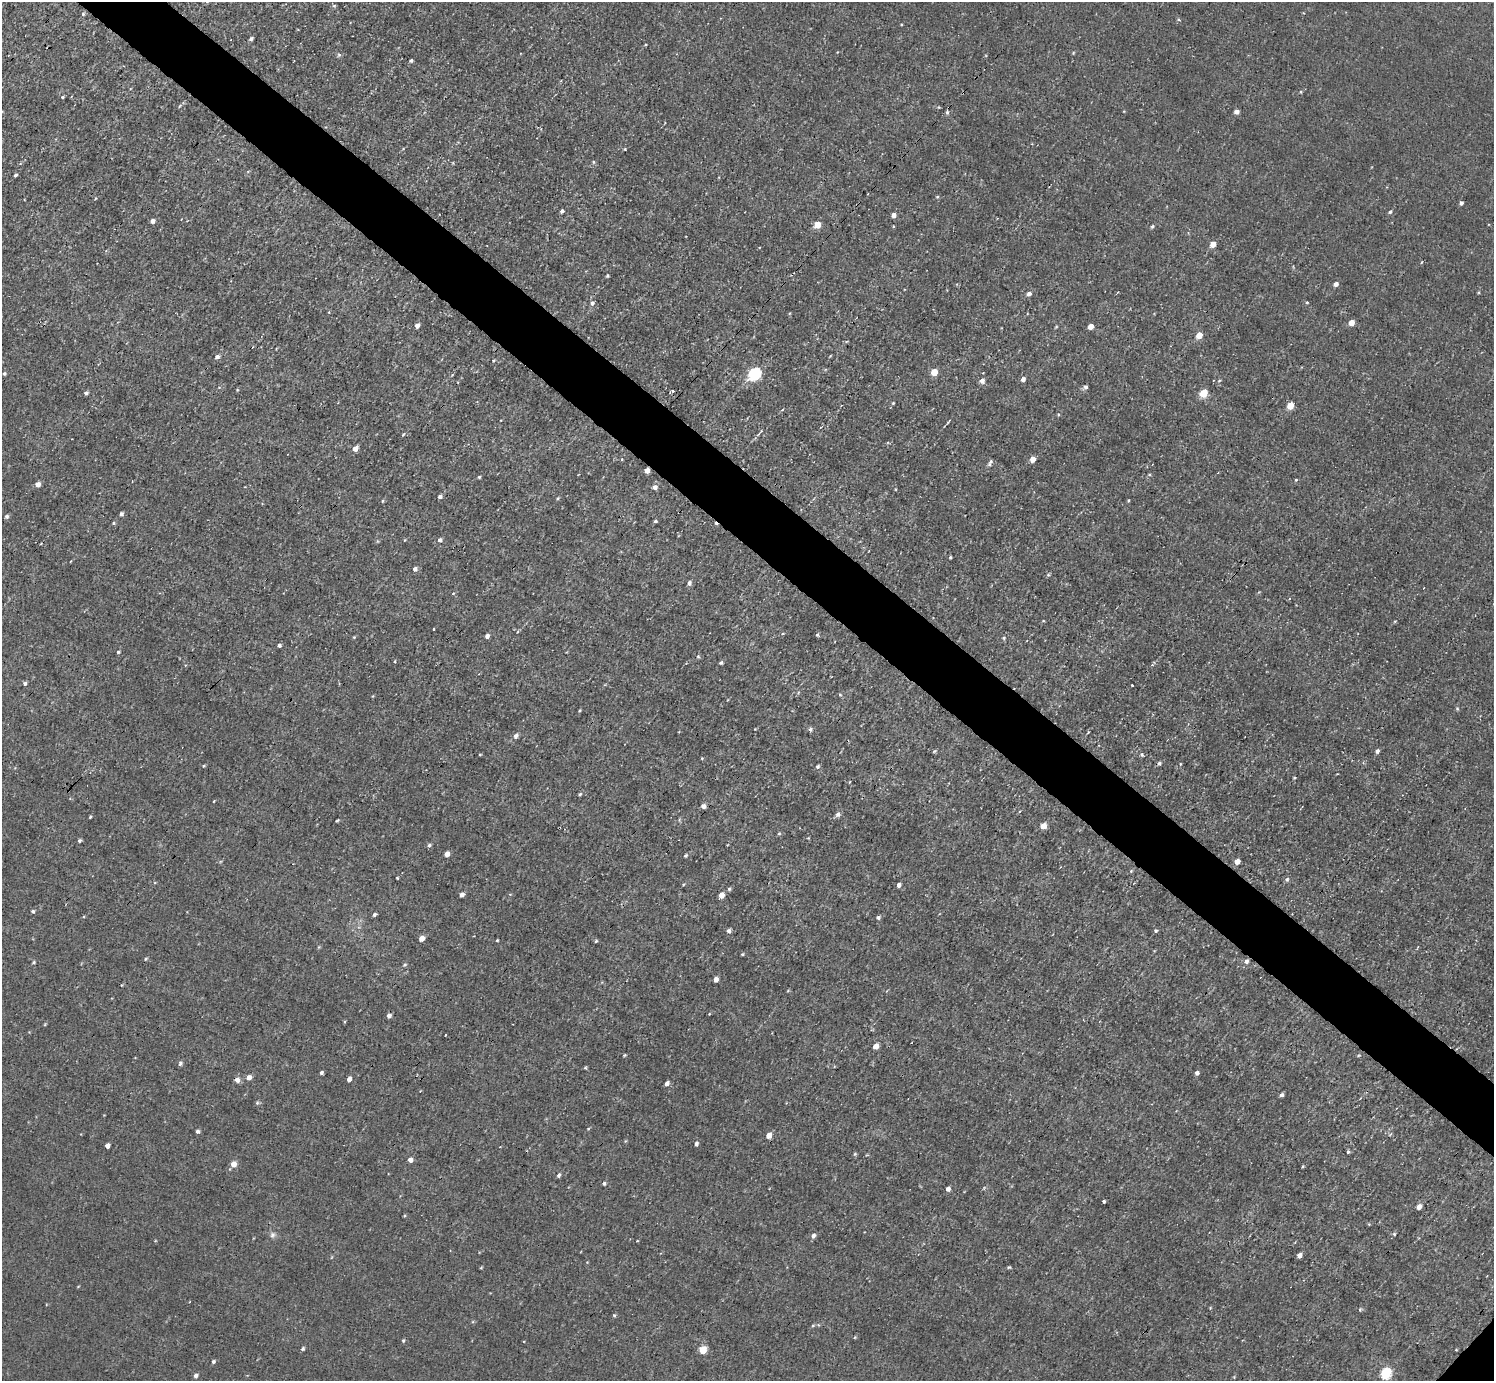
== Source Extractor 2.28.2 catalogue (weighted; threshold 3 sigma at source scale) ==
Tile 11 of 4 x 4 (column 3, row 3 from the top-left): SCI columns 2984-4475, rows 1535-2913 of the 5968 x 5970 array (HDU 1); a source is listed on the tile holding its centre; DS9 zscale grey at full resolution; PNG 1496 x 1383 px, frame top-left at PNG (2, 2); no overlay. Shown black and unused: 5% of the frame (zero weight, under 3 of 4 exposures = <1% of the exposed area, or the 3 px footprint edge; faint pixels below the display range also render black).
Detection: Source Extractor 2.28.2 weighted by HDU 2 'WHT'; one run over the whole footprint, this tile lists its part. Background 0.00451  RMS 0.0066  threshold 0.0299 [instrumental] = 3 sigma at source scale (4.5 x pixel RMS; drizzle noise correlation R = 1.50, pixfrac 1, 0.05/0.05 arcsec/px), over >= 5 px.
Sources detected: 218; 2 cosmic-ray / hot-pixel residue — not listed; the other 216 listed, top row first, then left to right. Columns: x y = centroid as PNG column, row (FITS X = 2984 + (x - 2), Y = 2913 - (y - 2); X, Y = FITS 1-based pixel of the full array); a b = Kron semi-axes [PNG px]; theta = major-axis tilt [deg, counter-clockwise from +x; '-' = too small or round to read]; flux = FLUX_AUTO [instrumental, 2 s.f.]
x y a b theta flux
334 6 5 5 - 1.1
1304 13 4 3 - 0.45
83 14 6 5 - 1.3
1178 19 5 5 - 1.1
901 24 3 3 - 0.7
251 39 5 4 - 1.6
646 44 4 3 - 0.62
1073 53 5 4 - 0.73
339 55 6 5 - 1.4
411 60 4 3 - 1.6
130 89 4 2 - 0.48
1301 91 4 4 - 0.77
62 97 4 3 - 1
180 106 6 4 46 0.91
938 107 4 4 - 0.69
1124 111 3 3 - 0.49
1236 112 4 4 - 4
947 113 6 4 77 1.6
625 149 3 3 - 0.67
593 162 5 4 - 0.95
248 171 5 3 - 0.72
15 175 4 3 - 1.3
937 197 4 4 - 0.76
1461 203 4 4 - 1.8
562 211 4 4 - 1.8
1390 212 5 4 - 1.3
893 215 4 4 - 3.9
152 221 4 4 - 3
817 225 5 5 - 15
893 226 4 3 - 0.63
1152 226 4 4 - 1.3
1213 244 5 4 - 7.5
607 276 5 4 - 0.89
1336 284 5 4 - 3.6
1479 292 5 3 - 0.67
1029 294 5 4 - 2.7
1307 302 4 4 - 0.95
592 303 5 5 - 2.3
1351 323 5 4 - 7.9
417 326 5 4 - 3.7
1091 326 5 4 - 6.6
1056 327 5 3 - 0.66
1199 335 5 5 - 9.4
217 357 6 5 - 2.2
493 361 4 3 - 0.78
934 372 5 5 - 14
755 373 7 6 - 110
4 374 4 4 - 1.1
1023 379 5 4 - 2.8
982 381 6 5 - 3.5
1219 381 5 3 - 0.78
1085 387 6 5 - 2.1
237 390 4 4 - 0.65
672 391 4 2 - 1.1
86 393 4 4 - 2
1203 393 5 5 - 21
893 403 4 3 - 0.76
1290 406 5 5 - 15
1058 414 5 4 - 0.94
948 422 8 3 50 0.98
760 432 11 3 45 1.5
355 449 5 4 - 6.3
622 459 4 3 - 0.6
1033 459 5 5 - 6
990 463 11 5 64 2
647 470 5 4 - 6.9
1149 475 5 3 - 0.79
479 477 3 3 - 0.97
1296 480 4 4 - 0.75
38 484 4 4 - 4.7
654 487 5 5 - 3.6
896 489 4 3 - 0.59
440 496 5 4 - 2.3
557 498 4 4 - 0.86
1128 500 5 3 - 0.69
382 501 4 4 - 0.82
121 514 4 4 - 2.2
7 516 5 5 - 1.6
655 521 4 3 - 1.3
114 523 5 4 - 0.9
405 540 4 3 - 0.52
440 540 5 5 - 2.1
377 541 6 3 -71 0.78
950 557 3 3 - 1.1
70 561 3 2 - 0.52
415 569 5 5 - 2.6
1048 575 6 5 - 1.1
689 583 5 4 - 2.7
453 593 5 4 - 0.74
1289 599 4 3 - 0.72
1043 621 4 3 - 0.62
1395 621 5 3 - 0.69
434 629 3 2 - 0.7
783 633 5 3 - 0.68
817 635 5 4 - 1.2
487 636 4 4 - 3.5
354 637 5 3 - 0.64
1004 638 5 5 - 1.2
279 645 4 3 - 2.2
118 652 4 3 - 1.1
698 657 5 4 - 0.9
395 662 4 3 - 0.82
721 663 4 4 - 1.4
25 683 4 4 - 1.8
1132 685 3 2 - 0.9
840 694 5 4 - 0.93
1457 709 5 4 - 0.93
580 710 4 3 - 0.66
810 729 6 5 - 1.8
516 736 6 5 - 2.9
934 751 6 4 86 0.85
1377 751 5 4 - 2
480 755 3 3 - 0.65
1142 755 6 5 - 1.2
702 758 4 3 - 0.58
1159 763 5 5 - 1.6
1180 764 4 4 - 0.6
204 766 4 3 - 0.81
817 767 5 4 - 1.4
1295 778 3 3 - 0.83
849 782 4 3 - 0.61
580 794 4 4 - 0.88
214 801 4 2 - 0.52
703 806 4 4 - 4
838 814 6 5 - 2.8
90 817 4 2 - 0.75
337 820 5 3 - 0.76
1043 826 5 5 - 8.2
779 833 5 4 - 0.88
79 841 4 3 - 1.6
429 845 5 4 - 1.6
447 854 5 4 - 5.3
685 856 6 4 44 1.1
1237 861 5 4 - 5.8
1131 871 5 4 - 0.8
397 878 3 2 - 0.72
1287 879 6 5 - 1.3
683 885 5 3 - 0.71
899 885 4 4 - 2.8
729 889 5 4 - 1.3
510 894 5 3 - 0.64
462 895 4 4 - 3.9
721 895 5 4 - 8.1
33 911 5 5 - 1.3
374 915 4 3 - 1.7
878 918 5 4 - 1.9
728 931 5 4 - 2.6
1156 931 4 4 - 1.1
422 938 5 4 - 6.2
497 940 3 2 - 0.71
596 941 4 4 - 0.91
319 947 5 4 - 0.76
742 954 3 3 - 0.89
146 959 5 4 - 0.97
1246 961 6 5 - 2.5
34 962 6 5 - 1.1
405 965 5 4 - 1
716 980 4 4 - 5
122 985 4 3 - 0.52
709 1014 4 3 - 0.56
389 1015 4 4 - 2.9
344 1022 5 3 - 0.68
45 1024 5 4 - 0.69
876 1046 5 4 - 6.9
624 1055 4 3 - 0.78
1358 1055 5 3 - 0.73
180 1063 6 5 - 1.7
585 1068 4 3 - 0.86
321 1073 3 3 - 1.7
1197 1073 4 4 - 2.8
249 1077 5 5 - 4.6
349 1079 5 4 - 3.7
237 1080 6 5 - 3.7
667 1083 5 4 - 3.2
1281 1095 4 4 - 1.8
257 1103 6 5 - 1.2
588 1129 4 4 - 0.7
198 1131 4 4 - 2.1
769 1135 5 4 - 7
696 1144 5 4 - 2.1
107 1146 4 4 - 3.8
1348 1152 4 4 - 0.97
855 1154 5 4 - 0.89
410 1160 5 4 - 3.8
234 1164 6 5 - 7.1
1303 1166 4 3 - 0.72
559 1175 5 4 - 1.9
604 1183 4 4 - 1.6
948 1189 4 4 - 3.3
1104 1201 3 3 - 1.3
1419 1207 5 4 - 4.8
404 1216 4 3 - 0.7
1369 1224 4 3 - 0.72
1394 1234 5 5 - 1
273 1235 9 8 - 2.8
813 1236 6 5 - 2.6
155 1241 4 3 - 0.53
637 1241 4 2 - 0.48
1299 1255 5 4 - 4.4
1009 1267 4 3 - 0.89
481 1268 3 2 - 0.62
78 1286 5 3 - 0.54
189 1302 3 2 - 0.54
1210 1308 4 3 - 0.6
1360 1310 6 4 63 1
614 1315 5 4 - 0.99
813 1325 5 4 - 0.92
855 1337 5 3 - 0.67
403 1341 5 4 - 0.95
303 1349 5 4 - 1.3
703 1350 5 5 - 19
1456 1350 4 3 - 0.57
213 1361 4 4 - 1.6
1386 1374 6 5 - 69
196 1376 5 4 - 2.6
1234 1377 4 4 - 0.57
Overlapping masked pixels (flux is a lower limit): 3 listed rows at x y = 647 470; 1246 961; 237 1080